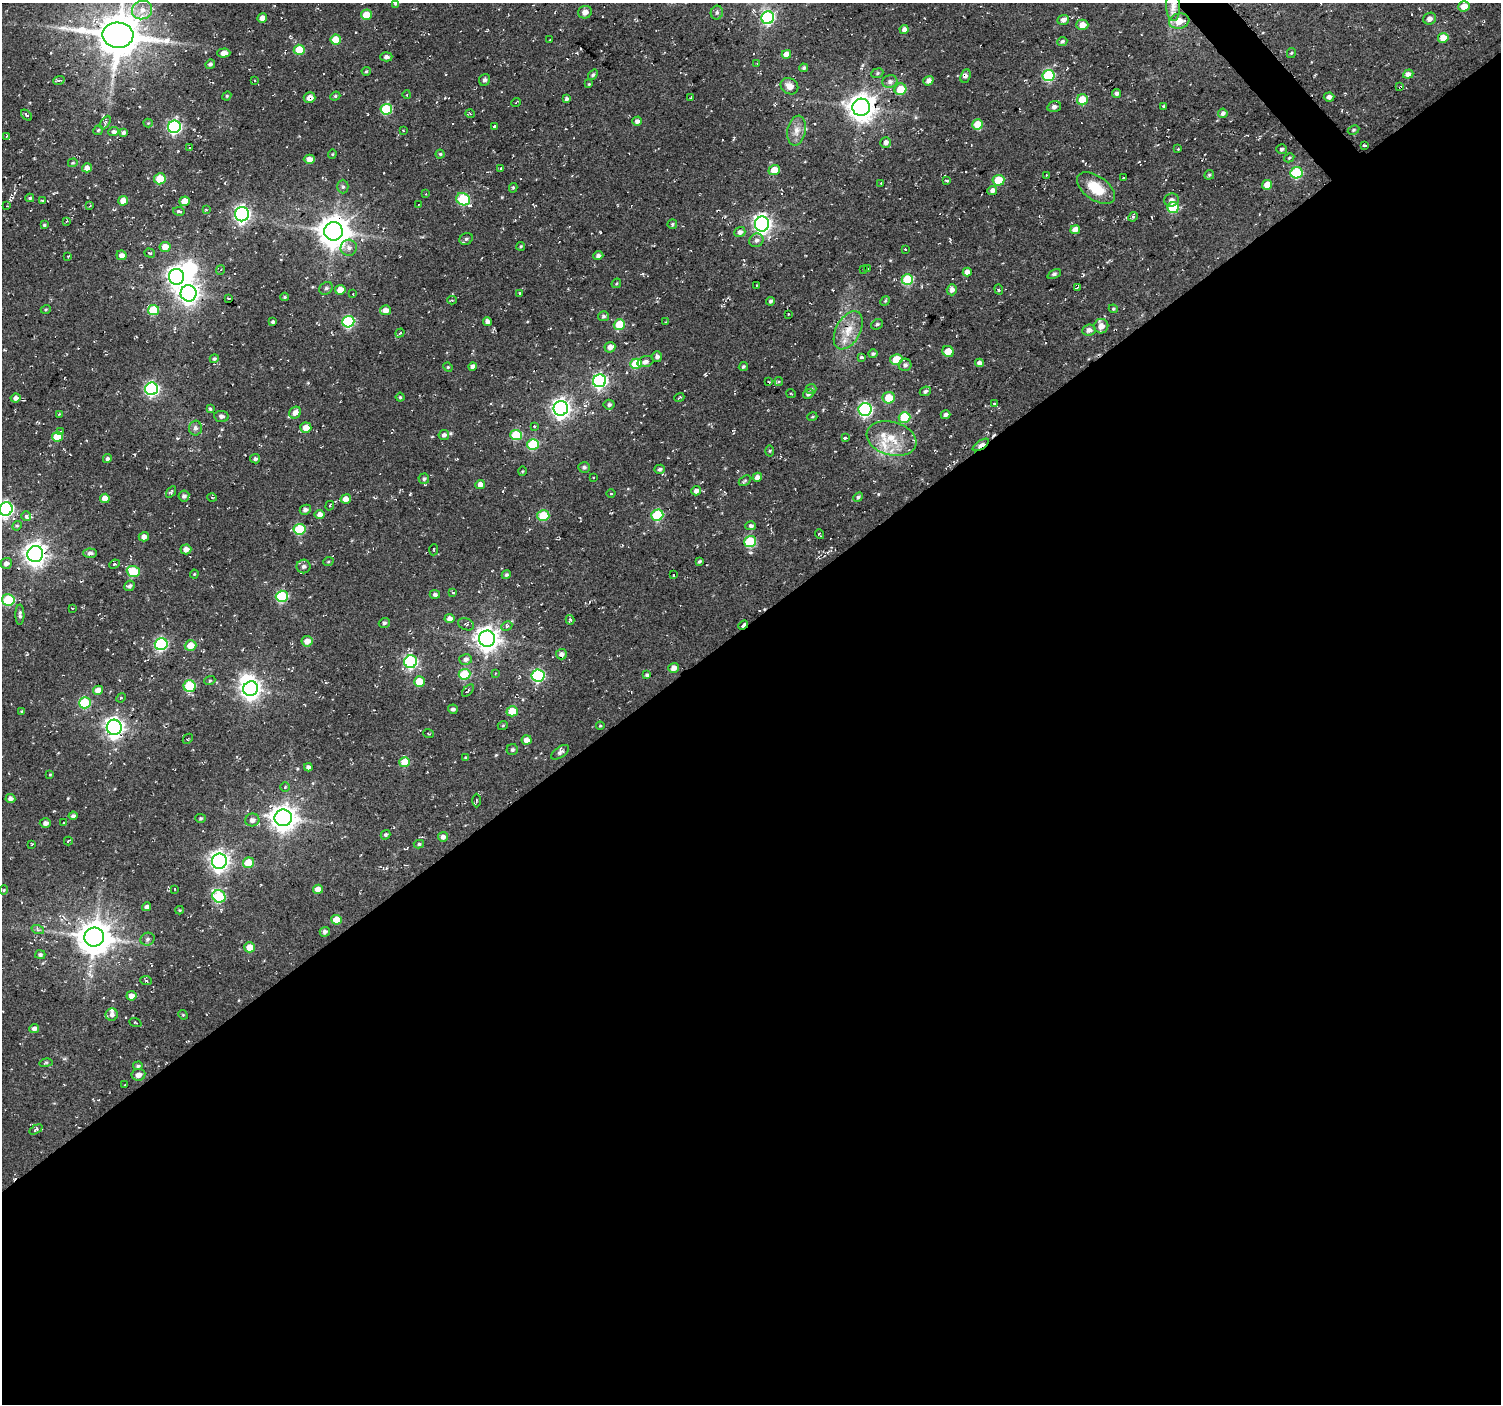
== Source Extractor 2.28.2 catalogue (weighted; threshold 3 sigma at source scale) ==
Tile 15 of 4 x 4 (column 3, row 4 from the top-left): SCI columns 3007-4505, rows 220-1621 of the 6026 x 5979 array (HDU 1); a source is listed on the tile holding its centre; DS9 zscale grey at full resolution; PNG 1503 x 1406 px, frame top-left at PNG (2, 3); each listed source drawn as its Kron ellipse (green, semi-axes under 4 px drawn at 4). Shown black and unused: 56% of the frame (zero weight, under 2 of 3 exposures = <1% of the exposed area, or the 3 px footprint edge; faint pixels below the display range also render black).
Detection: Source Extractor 2.28.2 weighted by HDU 2 'WHT'; one run over the whole footprint, this tile lists its part. Background 0.104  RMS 0.0092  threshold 0.0415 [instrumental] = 3 sigma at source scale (4.5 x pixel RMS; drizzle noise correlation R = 1.50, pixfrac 1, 0.0396/0.0396 arcsec/px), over >= 5 px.
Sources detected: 366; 2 inside a brighter object's white glare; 10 cosmic-ray / hot-pixel residue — neither listed nor drawn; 5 inside a brighter listed object's ellipse — not listed separately; the other 349 listed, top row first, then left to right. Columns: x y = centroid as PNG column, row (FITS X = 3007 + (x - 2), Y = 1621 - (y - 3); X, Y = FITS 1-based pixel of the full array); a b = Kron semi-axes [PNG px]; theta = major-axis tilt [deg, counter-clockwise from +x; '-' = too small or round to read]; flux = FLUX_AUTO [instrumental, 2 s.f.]
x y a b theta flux
396 3 4 4 - 3
1173 6 15 7 -88 7.1
1464 6 6 5 - 11
142 10 10 9 - 8.2
585 12 7 6 - 4.5
717 13 7 6 - 2.3
366 15 5 5 - 16
262 18 5 4 - 6.8
768 18 6 6 - 110
1430 19 6 5 - 3.7
1063 20 6 5 - 4.3
1179 21 10 7 11 12
1082 25 6 5 - 7.3
904 29 4 4 - 3.8
118 35 15 12 -2 3200
1443 38 5 5 - 11
336 40 5 5 - 21
550 40 2 2 - 0.58
1062 42 5 4 - 1.8
299 50 5 5 - 26
224 53 6 4 2 5.9
1291 53 5 4 - 1.2
786 54 5 4 - 8.1
386 57 6 4 3 3.2
210 64 5 4 - 2
757 64 4 2 - 0.64
804 68 4 3 - 1.9
366 71 4 4 - 1.1
877 73 6 4 23 1.4
1408 74 5 4 - 4.9
593 75 6 4 51 1.9
966 76 7 4 66 2.7
1049 76 6 5 - 87
59 80 6 3 20 1.3
254 80 3 2 - 0.65
485 80 6 5 - 2.4
928 81 5 4 - 4.9
890 82 7 6 - 3.2
589 84 4 3 - 0.83
789 86 9 7 -33 6.6
1400 87 3 3 - 2.3
900 89 6 5 - 24
1117 93 4 4 - 3
407 95 4 3 - 0.72
227 96 4 4 - 0.93
335 96 5 4 - 1.3
1329 97 5 4 - 2.9
309 98 6 5 - 5.4
691 98 3 2 - 0.95
567 99 4 3 - 2.4
1082 100 5 5 - 26
516 102 5 3 - 0.84
1054 106 7 5 17 2.6
861 107 8 8 - 1100
1164 107 3 2 - 1.6
386 109 6 5 - 57
1223 113 5 4 - 2.7
470 114 5 3 - 0.95
26 115 6 3 -42 1.1
637 121 5 4 - 3.2
105 122 7 4 60 1.9
148 123 4 4 - 0.88
978 124 5 5 - 20
494 126 4 3 - 1.1
174 127 6 6 - 170
98 130 5 4 - 1.2
403 130 2 2 - 0.78
1354 130 6 4 28 1.4
797 131 15 9 79 7.6
114 132 5 4 - 2.7
123 132 4 3 - 2.4
7 136 4 3 - 0.78
886 142 5 5 - 4
1365 145 3 2 - 1.5
189 147 3 3 - 0.78
1178 149 3 3 - 0.95
1281 149 5 5 - 1.9
332 154 4 4 - 0.88
440 154 4 4 - 1.1
1289 158 5 3 - 1.1
309 159 5 4 - 7.5
73 163 5 4 - 1.1
87 168 5 4 - 4.5
501 168 4 3 - 0.92
774 170 5 5 - 13
1296 173 6 5 - 76
1046 175 3 2 - 0.69
1209 175 5 4 - 1.3
1123 178 3 2 - 0.96
160 179 6 5 - 27
998 180 6 5 - 26
947 181 4 3 - 1.3
881 183 3 2 - 0.63
1267 185 5 4 - 12
343 187 7 5 90 1.9
513 188 5 4 - 1.4
1096 188 22 12 -35 21
992 190 5 4 - 4.2
426 194 3 3 - 0.68
30 198 4 3 - 1.3
463 199 7 6 - 67
1171 200 7 6 - 3.9
42 201 3 3 - 1.8
123 201 5 4 - 9.3
185 201 5 4 - 14
418 204 3 2 - 0.62
7 206 2 2 - 0.61
90 206 3 2 - 0.64
1173 208 6 5 - 47
206 210 3 3 - 0.92
179 211 6 3 -11 1.4
242 214 7 7 - 270
1133 217 5 4 - 1.6
67 221 4 3 - 0.82
672 224 5 4 - 1.5
762 224 7 7 - 420
44 225 4 3 - 1.1
1075 230 5 4 - 6.7
333 231 9 9 - 1600
740 232 6 5 - 4
466 239 7 5 26 2.1
756 240 7 6 - 3.3
521 246 4 3 - 1.1
165 247 5 5 - 11
349 248 8 8 - 4.5
905 249 2 2 - 0.68
150 253 5 4 - 1.2
122 255 5 5 - 5.5
68 256 4 2 - 0.77
598 256 5 4 - 2.7
863 269 3 2 - 0.68
867 269 4 2 - 0.82
220 270 5 3 - 1.1
967 272 4 4 - 5.6
1054 274 7 3 24 1.7
177 277 8 7 - 480
907 280 6 5 - 60
616 283 5 3 - 0.96
756 285 3 2 - 1.5
1077 287 4 2 - 1.4
326 288 7 6 - 2.3
340 290 5 4 - 12
952 290 5 5 - 4.4
999 290 5 4 - 1.7
188 293 8 8 - 580
520 293 3 2 - 0.73
353 294 3 3 - 0.65
285 297 4 3 - 1.2
228 298 3 2 - 0.78
452 300 4 4 - 1
770 301 4 4 - 2
885 301 5 4 - 1.1
46 309 5 3 - 1
1113 309 4 4 - 1
153 310 5 5 - 31
385 310 5 5 - 7.4
788 314 3 2 - 0.56
603 316 5 5 - 2
487 321 4 4 - 3.9
273 322 4 3 - 2.1
348 322 6 5 - 92
665 322 4 2 - 0.77
619 324 5 5 - 28
877 324 6 5 - 2
1101 326 7 7 - 7.2
848 330 20 12 62 17
1089 330 7 5 6 4
400 333 5 3 - 0.94
610 347 5 5 - 5.5
948 351 6 5 - 15
873 353 5 4 - 1.7
657 357 5 5 - 3
861 357 4 3 - 1.9
214 359 5 4 - 1.4
896 360 6 5 - 27
645 362 8 5 19 4
979 363 4 4 - 5
636 364 5 5 - 36
905 365 6 6 - 3
472 366 4 4 - 3.7
448 367 5 4 - 1.1
743 367 5 4 - 1.5
600 381 7 6 - 190
779 381 4 4 - 1.3
769 382 3 2 - 0.69
152 389 6 6 - 180
811 389 5 5 - 1.5
925 391 6 4 23 2.2
791 393 4 3 - 0.82
808 394 5 4 - 2.5
400 397 4 4 - 1.1
679 397 5 2 - 1.1
16 398 5 4 - 3.8
889 398 6 5 - 22
994 404 3 3 - 1.9
609 405 5 5 - 2.2
561 408 7 7 - 430
210 409 3 3 - 2.1
865 409 6 6 - 170
295 413 6 5 - 6
59 414 3 3 - 0.63
945 415 5 4 - 2.6
221 416 7 5 -8 2.9
812 417 5 3 - 0.86
904 417 6 5 - 47
534 426 4 4 - 1.5
195 428 7 6 - 3.5
306 428 5 5 - 11
61 431 3 2 - 0.98
444 435 5 5 - 3.1
516 435 6 5 - 41
57 437 5 5 - 23
845 438 4 3 - 3.6
892 439 25 16 -15 25
533 444 6 5 - 55
981 445 9 4 33 17
770 451 5 3 - 0.94
107 459 4 4 - 2
255 459 5 4 - 2.1
584 467 6 5 - 2.2
660 469 5 4 - 2.3
522 471 4 3 - 0.81
757 477 5 4 - 4.7
593 478 3 2 - 0.83
424 479 5 5 - 2
745 481 6 4 33 1.4
480 484 5 4 - 5.5
696 491 5 4 - 4.2
171 492 6 4 57 1.7
611 494 4 3 - 0.67
184 496 5 5 - 2.8
212 497 5 3 - 0.91
858 497 5 4 - 1.8
105 498 5 4 - 9.8
346 499 5 4 - 6.6
330 506 5 3 - 1.2
6 509 7 6 - 200
305 510 6 5 - 2.9
320 515 5 4 - 6.7
657 515 6 5 - 59
26 516 5 4 - 4.5
543 516 6 5 - 32
17 526 5 4 - 1.2
751 526 5 4 - 2.6
300 529 6 5 - 45
819 534 5 2 - 1
144 537 5 4 - 4.5
750 542 6 5 - 58
186 549 5 5 - 5.5
434 550 5 3 - 0.87
90 553 7 4 0 3.5
35 554 8 8 - 700
699 561 4 3 - 1.5
328 562 5 3 - 1
6 563 6 5 - 4.1
114 564 5 4 - 1.5
303 566 7 7 - 3.2
133 571 6 5 - 40
194 574 4 4 - 0.89
506 575 5 4 - 1.7
674 575 3 2 - 0.87
129 586 5 5 - 2.4
453 593 4 3 - 1.2
435 594 5 4 - 2.1
282 596 6 5 - 83
8 600 6 5 - 56
72 608 3 2 - 0.53
20 615 10 4 -90 2.7
449 619 5 4 - 5.2
570 620 5 4 - 1.5
384 623 5 5 - 2.1
466 624 8 5 -22 2.2
743 625 5 2 - 17
507 626 6 5 - 1.7
487 639 8 8 - 780
307 641 5 5 - 7.5
161 644 6 6 - 110
190 645 6 5 - 12
561 654 5 5 - 3.9
465 659 6 5 - 3.3
411 662 6 6 - 130
674 668 5 5 - 4.9
495 673 4 2 - 0.64
464 674 6 5 - 44
538 675 6 6 - 110
647 675 4 3 - 1.9
210 680 5 3 - 1.1
419 681 5 5 - 17
190 686 6 6 - 56
251 689 7 7 - 550
98 690 5 4 - 7.4
468 691 7 3 48 1.2
121 698 5 4 - 1.1
85 703 6 5 - 59
453 709 5 4 - 2.4
22 711 4 3 - 0.94
512 711 5 5 - 19
503 725 5 3 - 0.87
600 726 4 4 - 0.94
114 727 7 7 - 490
428 733 5 2 - 0.71
188 739 6 2 46 0.7
526 740 5 4 - 7
512 750 5 5 - 2.1
560 752 10 5 36 3.5
466 758 4 3 - 1.2
405 762 5 5 - 20
308 767 4 4 - 2.9
50 775 4 3 - 0.82
285 787 5 4 - 1.2
10 799 5 4 - 3.4
476 800 7 3 90 1.2
73 816 4 4 - 2.5
201 818 5 4 - 1.2
283 818 8 8 - 1000
252 820 7 6 - 4.6
64 822 4 2 - 1.1
45 823 5 4 - 2.7
386 835 5 4 - 1.9
443 837 5 4 - 4.9
68 841 4 2 - 0.94
32 844 3 2 - 0.67
419 844 5 4 - 1.7
219 861 7 7 - 490
248 863 6 5 - 21
174 889 3 2 - 0.53
318 889 5 4 - 8.2
4 890 4 4 - 0.99
219 896 7 6 - 75
147 907 4 4 - 3.3
179 910 4 4 - 0.85
336 920 5 5 - 13
38 930 6 4 -18 1.7
325 932 5 5 - 3
94 937 10 9 - 2000
147 939 7 6 - 2.6
250 947 5 5 - 15
40 955 5 4 - 2
146 981 6 4 -6 1.2
131 996 5 4 - 5.7
112 1014 6 6 - 3.7
183 1015 5 4 - 0.96
135 1023 6 2 -22 0.67
34 1028 5 4 - 3.9
46 1063 7 3 9 1.1
138 1066 5 4 - 1.9
138 1075 7 6 - 5
125 1085 3 2 - 0.71
36 1129 7 4 29 2.2
Overlapping masked pixels (flux is a lower limit): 3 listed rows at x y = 1400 87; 981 445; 743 625
Isophote crosses this tile's border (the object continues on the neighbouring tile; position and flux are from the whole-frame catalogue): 4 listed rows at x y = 396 3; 1173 6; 118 35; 6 509